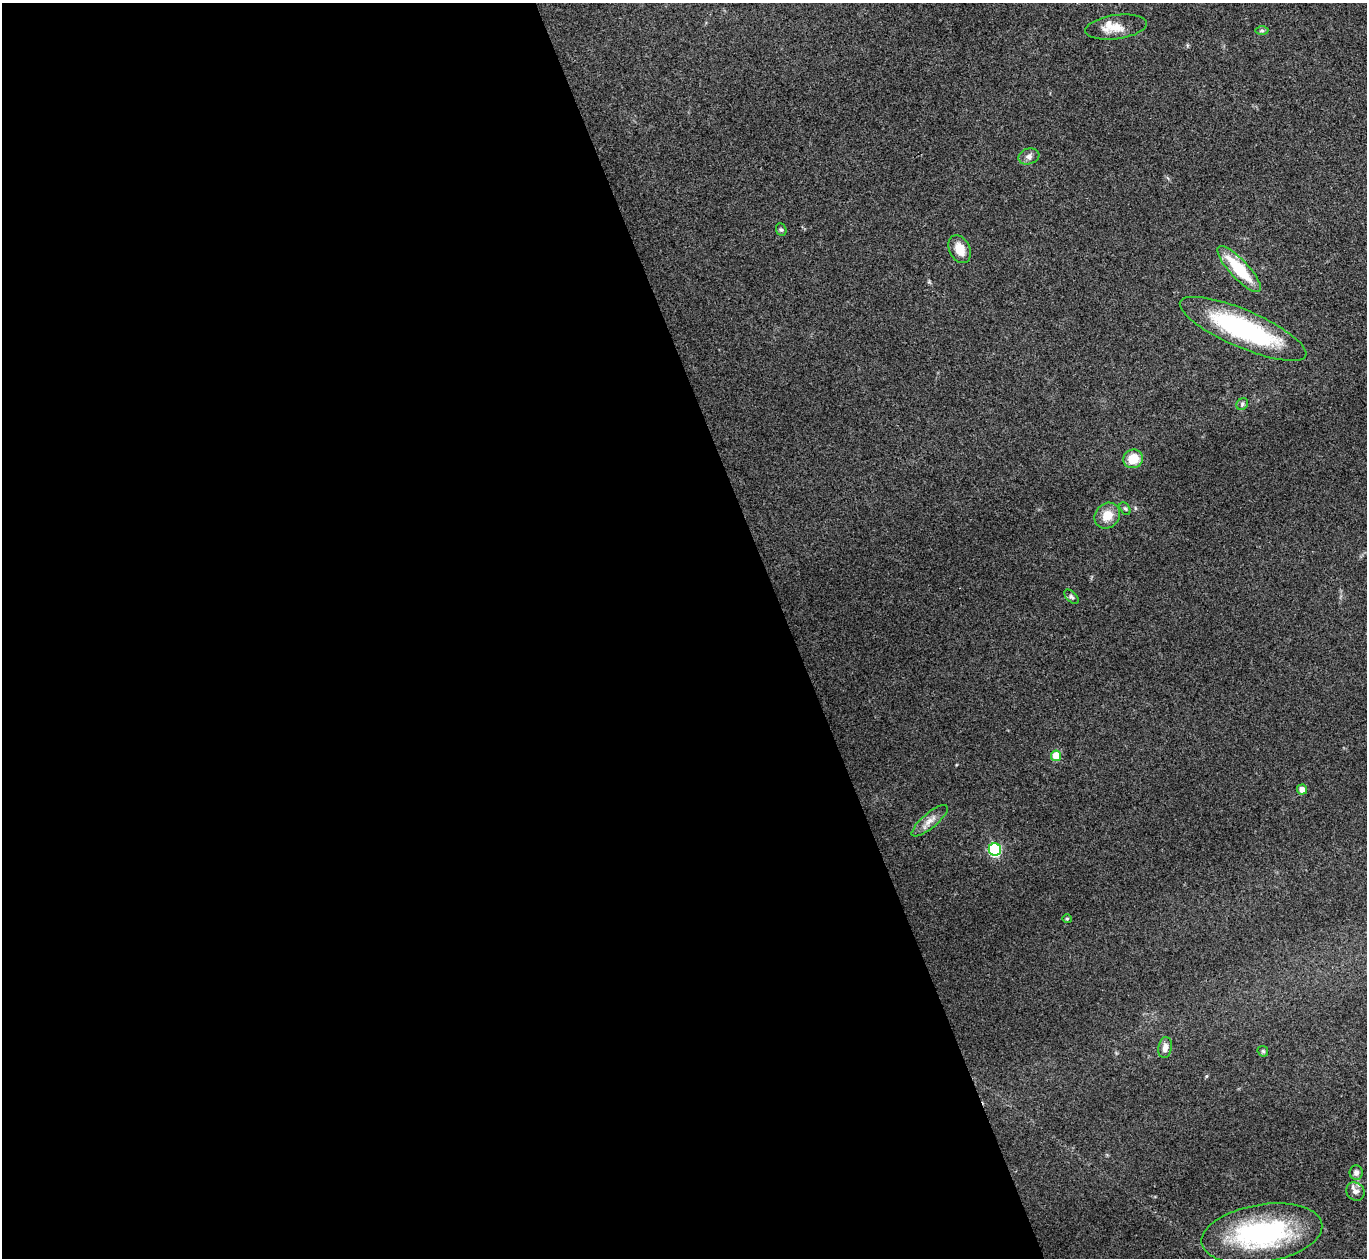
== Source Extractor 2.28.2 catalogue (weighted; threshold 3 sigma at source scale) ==
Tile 9 of 4 x 4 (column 1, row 3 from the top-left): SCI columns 2-1366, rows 1405-2660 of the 5462 x 5449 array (HDU 1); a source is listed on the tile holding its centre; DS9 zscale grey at full resolution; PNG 1369 x 1260 px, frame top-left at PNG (2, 3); each listed source drawn as its Kron ellipse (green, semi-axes under 4 px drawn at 4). Shown black and unused: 58% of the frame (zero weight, under 3 of 4 exposures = <1% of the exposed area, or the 3 px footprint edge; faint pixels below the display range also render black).
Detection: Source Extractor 2.28.2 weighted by HDU 2 'WHT'; one run over the whole footprint, this tile lists its part. Background 0.111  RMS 0.0065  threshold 0.0294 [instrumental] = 3 sigma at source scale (4.5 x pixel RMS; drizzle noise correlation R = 1.50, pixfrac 1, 0.05/0.05 arcsec/px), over >= 5 px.
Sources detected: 23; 1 inside a brighter listed object's ellipse — not listed separately; the other 22 listed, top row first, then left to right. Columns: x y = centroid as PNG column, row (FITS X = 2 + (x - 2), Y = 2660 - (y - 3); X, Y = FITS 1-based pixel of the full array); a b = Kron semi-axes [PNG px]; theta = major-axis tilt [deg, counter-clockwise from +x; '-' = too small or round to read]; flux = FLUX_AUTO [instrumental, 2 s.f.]
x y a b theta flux
1116 27 31 12 8 10
1262 30 6 4 -1 1.1
1029 156 11 7 18 2.9
781 230 6 5 - 1.1
960 249 15 10 -64 9.3
1239 269 30 9 -47 31
1243 329 68 18 -23 97
1242 404 6 5 - 1.2
1133 459 10 9 - 12
1125 509 7 5 -61 1.2
1107 516 14 12 48 10
1071 597 9 5 -44 1.5
1056 756 5 5 - 16
1302 790 5 5 - 5.4
930 821 23 7 40 5.7
995 850 6 6 - 78
1067 919 4 4 - 0.79
1165 1047 10 6 80 3.9
1263 1051 6 4 -46 0.9
1356 1172 7 6 - 2.7
1355 1191 10 8 -43 3.2
1262 1233 61 29 9 97